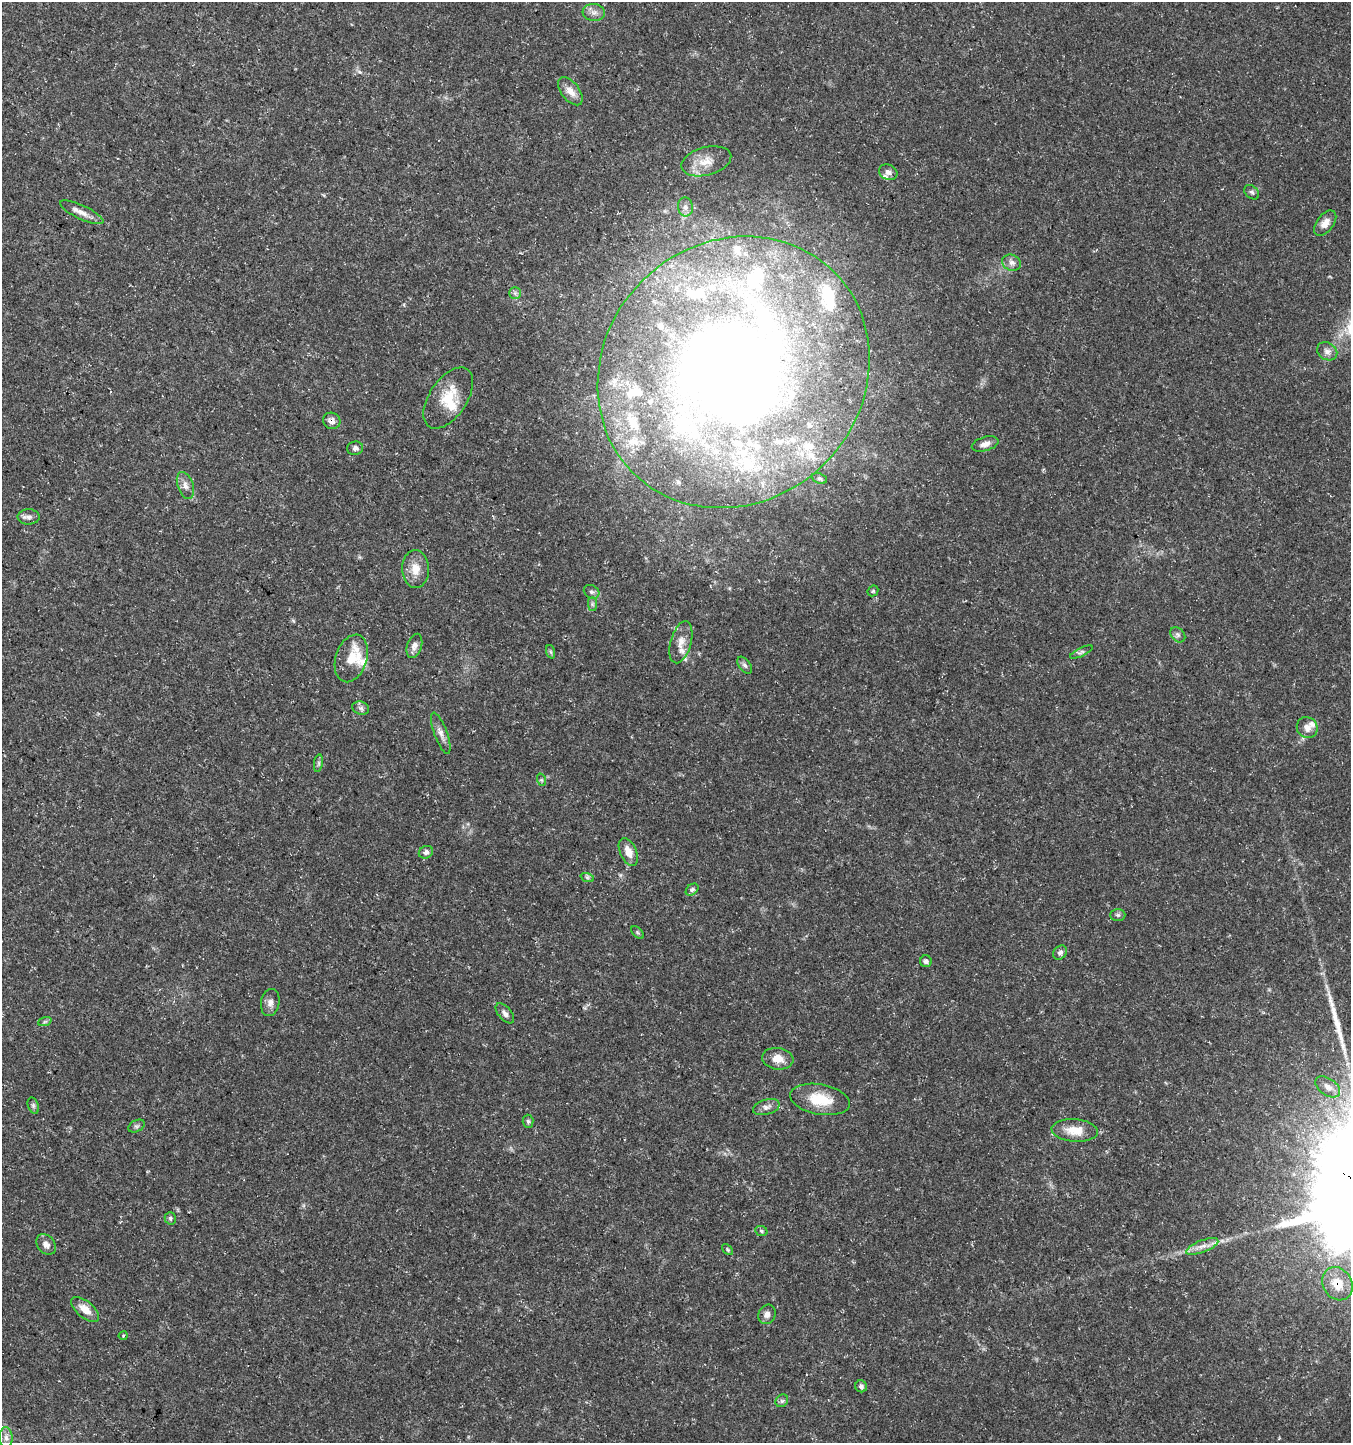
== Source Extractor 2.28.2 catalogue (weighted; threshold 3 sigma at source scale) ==
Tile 11 of 4 x 4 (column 3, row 3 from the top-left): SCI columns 2966-4314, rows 1441-2881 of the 5865 x 5771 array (HDU 1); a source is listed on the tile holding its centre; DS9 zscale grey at full resolution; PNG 1353 x 1445 px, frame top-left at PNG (2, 2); each listed source drawn as its Kron ellipse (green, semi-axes under 4 px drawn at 4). Shown black and unused: <1% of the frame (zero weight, under 3 of 5 exposures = <1% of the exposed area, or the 3 px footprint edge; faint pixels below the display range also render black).
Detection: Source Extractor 2.28.2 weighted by HDU 2 'WHT'; one run over the whole footprint, this tile lists its part. Background 0.0388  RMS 0.0025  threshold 0.0112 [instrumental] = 3 sigma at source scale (4.5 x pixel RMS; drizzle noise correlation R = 1.50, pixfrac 1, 0.0396/0.0396 arcsec/px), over >= 5 px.
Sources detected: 97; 5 inside a brighter object's white glare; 1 long thin detection or spike segment (spike, bleed or trail) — neither listed nor drawn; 25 inside a brighter listed object's ellipse — not listed separately; the other 66 listed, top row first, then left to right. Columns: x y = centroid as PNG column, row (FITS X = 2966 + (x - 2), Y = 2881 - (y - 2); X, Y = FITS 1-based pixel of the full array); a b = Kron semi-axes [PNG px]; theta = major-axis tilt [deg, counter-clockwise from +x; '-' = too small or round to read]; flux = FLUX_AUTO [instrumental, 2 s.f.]
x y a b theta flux
594 12 11 8 -4 1.4
570 91 16 9 -53 2.4
706 161 25 14 15 4.1
888 172 9 7 -23 1.1
1252 192 8 6 -43 0.63
685 207 9 7 -81 1.1
82 212 24 7 -25 2.1
1325 223 14 8 53 2.1
1012 263 9 8 - 1.1
515 293 6 5 - 0.58
1327 351 10 8 -31 1.3
734 372 142 129 45 350
448 398 34 18 56 7.7
332 421 9 8 - 1.5
985 444 14 7 16 1.6
355 448 8 6 10 0.9
820 478 8 5 -22 0.5
185 485 14 7 -71 1.6
29 517 11 7 -2 1.1
416 569 19 13 -88 3.6
873 591 6 5 - 0.36
592 592 8 6 -30 0.65
592 604 7 4 -90 0.53
1178 635 8 6 -45 0.67
681 642 22 10 74 2.7
414 646 12 7 72 1.3
551 652 7 4 -71 0.44
1081 652 12 3 25 0.55
351 658 24 15 72 4.4
745 665 10 5 -52 0.73
361 708 8 6 -16 0.77
1307 727 11 10 - 1.7
441 733 22 6 -70 1.6
318 763 9 4 82 0.51
542 780 6 4 -70 0.39
426 852 7 6 - 0.97
628 852 15 8 -66 2.7
587 877 7 4 -19 0.48
692 890 7 5 39 0.6
1118 915 7 6 - 0.54
638 933 7 4 -45 0.42
1060 953 8 6 50 0.91
926 961 6 6 - 0.67
270 1003 13 9 79 1.5
505 1013 12 6 -49 1.1
45 1021 7 4 20 0.43
778 1059 16 10 -7 2.9
1328 1087 14 8 -35 1.9
820 1099 30 15 -10 7.4
33 1106 8 5 -71 0.52
766 1107 14 7 17 1.3
528 1121 6 5 - 0.52
136 1126 9 5 25 0.62
1075 1130 23 11 -4 4.4
170 1218 6 5 - 0.47
761 1231 6 5 - 0.4
46 1244 11 8 -51 1.3
1202 1246 17 6 21 1.9
728 1250 6 4 -47 0.35
1337 1284 17 14 -59 5.2
85 1309 17 8 -41 3
767 1314 10 8 63 1.2
123 1336 4 4 - 0.3
861 1386 6 6 - 0.69
782 1401 7 5 44 0.52
6 1437 10 6 -88 1
Overlapping masked pixels (flux is a lower limit): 2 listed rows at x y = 332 421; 1337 1284